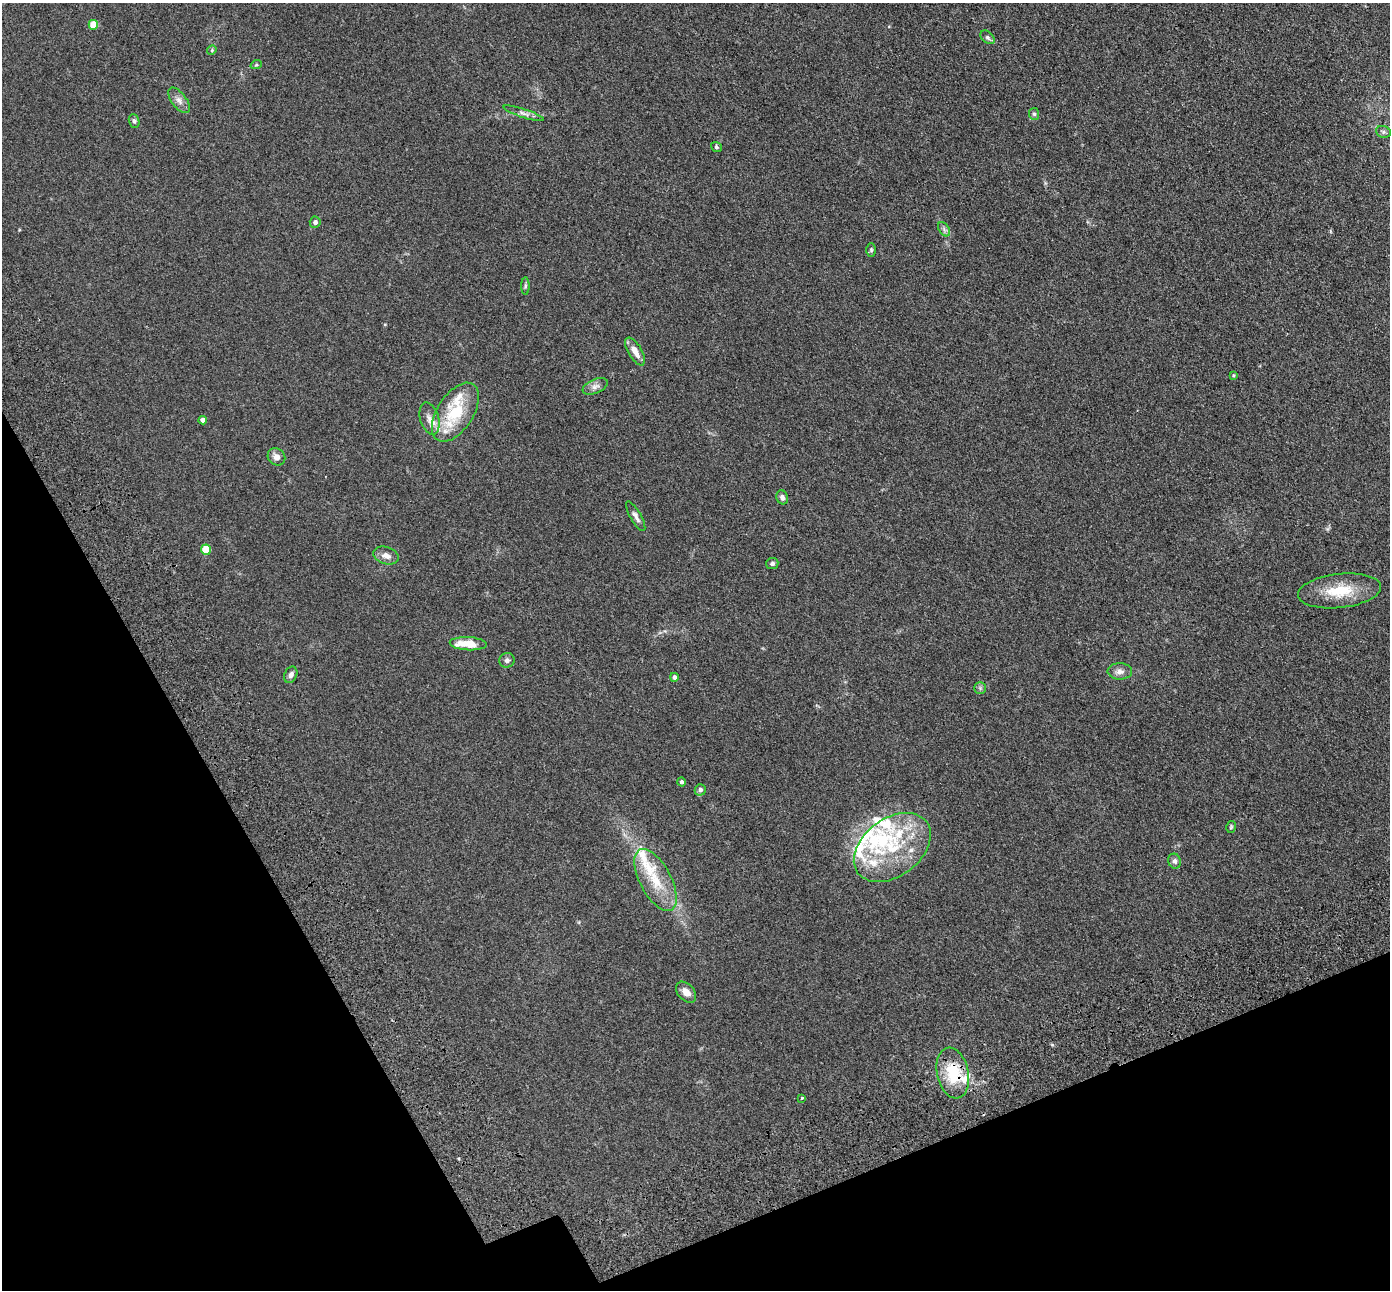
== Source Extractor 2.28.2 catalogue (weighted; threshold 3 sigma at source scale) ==
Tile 14 of 4 x 4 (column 2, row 4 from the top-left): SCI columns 1588-2975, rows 476-1763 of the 5945 x 5933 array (HDU 1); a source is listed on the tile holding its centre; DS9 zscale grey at full resolution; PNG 1392 x 1292 px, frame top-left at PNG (2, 3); each listed source drawn as its Kron ellipse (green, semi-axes under 4 px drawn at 4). Shown black and unused: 21% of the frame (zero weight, under 3 of 4 exposures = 11% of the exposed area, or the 3 px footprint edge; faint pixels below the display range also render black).
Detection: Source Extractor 2.28.2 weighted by HDU 2 'WHT'; one run over the whole footprint, this tile lists its part. Background 0.106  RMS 0.0067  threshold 0.03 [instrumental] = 3 sigma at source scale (4.5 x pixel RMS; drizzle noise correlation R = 1.50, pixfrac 1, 0.05/0.05 arcsec/px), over >= 5 px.
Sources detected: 53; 11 inside a brighter listed object's ellipse — not listed separately; the other 42 listed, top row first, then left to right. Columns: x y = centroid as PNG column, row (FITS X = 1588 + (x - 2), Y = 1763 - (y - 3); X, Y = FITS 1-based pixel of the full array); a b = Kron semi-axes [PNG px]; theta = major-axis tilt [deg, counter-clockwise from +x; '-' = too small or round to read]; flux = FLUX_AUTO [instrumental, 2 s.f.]
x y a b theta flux
93 25 5 4 - 15
987 37 8 5 -39 1.4
212 50 5 4 - 0.73
256 65 6 3 18 0.84
179 100 15 7 -53 3.7
524 113 21 4 -18 3
1034 114 6 5 - 1.2
134 121 7 5 -70 1.3
1383 132 7 6 - 1.5
716 147 5 5 - 0.97
315 222 5 5 - 2
944 229 8 5 -57 1.7
871 250 7 4 -89 1
525 286 8 4 90 1
635 351 16 6 -59 6.2
1233 375 4 3 - 0.63
595 386 13 7 24 3.1
455 412 33 18 57 32
429 418 16 9 -73 5.2
203 420 4 4 - 3.6
276 457 9 8 - 3.8
782 497 7 5 -69 2
636 516 17 5 -60 2.8
206 550 5 5 - 18
386 556 13 8 -19 4.2
772 564 6 5 - 1.8
1339 591 42 17 6 22
468 644 18 6 -3 14
507 660 7 7 - 2
1120 671 12 8 0 3.5
291 675 9 6 64 2.5
674 677 4 4 - 1.9
980 688 6 5 - 1.2
681 782 4 4 - 1.6
700 790 5 5 - 2.1
1231 827 6 4 76 0.82
892 848 43 29 37 47
1175 861 7 6 - 1.9
656 880 34 15 -62 20
686 992 12 8 -48 4.9
953 1073 26 15 -78 26
802 1098 3 3 - 2.7
Overlapping masked pixels (flux is a lower limit): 1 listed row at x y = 953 1073